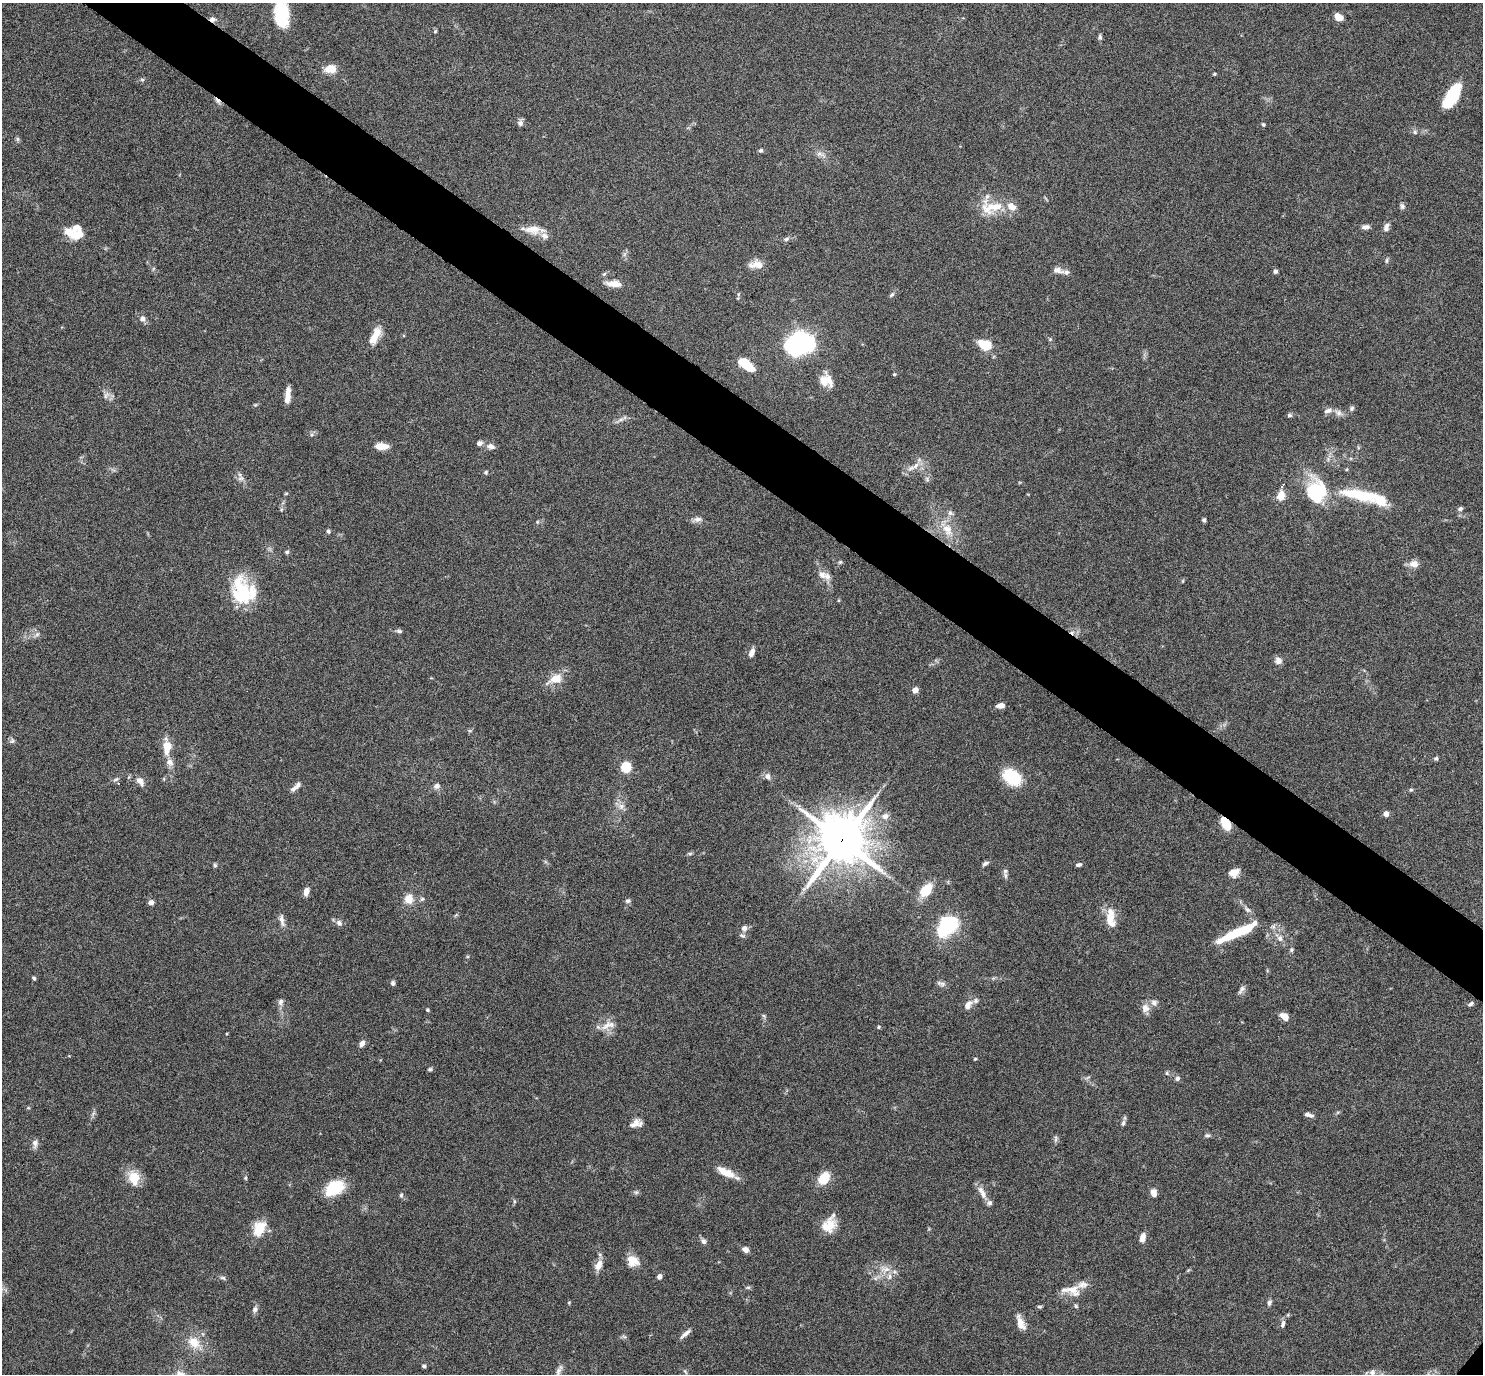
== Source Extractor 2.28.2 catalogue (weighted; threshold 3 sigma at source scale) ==
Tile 11 of 4 x 4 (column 3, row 3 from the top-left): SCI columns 2966-4446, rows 1525-2896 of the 5931 x 5935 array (HDU 1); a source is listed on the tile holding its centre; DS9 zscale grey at full resolution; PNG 1485 x 1376 px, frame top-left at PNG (2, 3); no overlay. Shown black and unused: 5% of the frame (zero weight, under 4 of 8 exposures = <1% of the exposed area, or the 3 px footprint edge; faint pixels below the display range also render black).
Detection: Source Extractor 2.28.2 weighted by HDU 2 'WHT'; one run over the whole footprint, this tile lists its part. Background 0.0857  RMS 0.004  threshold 0.0165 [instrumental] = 3 sigma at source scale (4.09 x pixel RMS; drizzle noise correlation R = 1.36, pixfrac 0.8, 0.05/0.05 arcsec/px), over >= 5 px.
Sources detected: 197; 2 inside a brighter object's white glare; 2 cosmic-ray / hot-pixel residue — not listed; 20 inside a brighter listed object's ellipse — not listed separately; the other 173 listed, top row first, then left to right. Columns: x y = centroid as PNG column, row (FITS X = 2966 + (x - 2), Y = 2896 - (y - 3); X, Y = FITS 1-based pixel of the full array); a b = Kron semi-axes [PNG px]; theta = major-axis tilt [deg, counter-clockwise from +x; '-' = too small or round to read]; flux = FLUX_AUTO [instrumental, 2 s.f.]
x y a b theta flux
282 14 31 16 -87 17
1339 17 8 6 -30 3.7
212 19 7 5 -14 1.4
435 31 5 4 - 0.44
1100 37 7 5 -87 0.78
330 69 14 9 7 4.7
1214 74 4 4 - 0.37
142 79 6 4 -1 0.57
1452 94 22 12 60 16
520 123 7 7 - 1.4
1263 124 6 4 -73 0.54
1415 132 5 5 - 0.73
761 150 5 5 - 0.74
820 154 13 4 -16 1.4
1402 206 8 6 -73 0.96
995 207 39 17 -5 10
1365 227 9 6 8 1.5
1386 228 11 6 77 1.7
534 229 28 10 -3 5.1
69 232 15 9 -33 3.7
786 239 8 5 11 0.95
1387 261 8 4 89 0.62
757 265 20 8 0 3.6
1057 270 12 7 -11 1.8
1275 271 5 5 - 0.81
604 274 7 4 44 0.59
614 284 17 7 -3 3.9
892 295 8 5 44 0.78
142 318 7 7 - 1.5
376 333 16 11 66 4.6
1050 339 5 4 - 0.41
799 343 15 12 26 110
985 345 10 7 -22 12
746 365 19 8 -37 9.5
894 374 5 4 - 0.42
823 380 17 10 -68 3.6
106 395 12 6 60 1.5
287 396 17 5 83 3.9
255 405 6 4 18 0.44
1352 408 7 6 - 0.75
1328 411 13 7 13 1.7
1338 413 10 8 -33 1.7
1289 415 7 5 1 0.66
621 419 9 4 19 1
479 443 6 5 - 1.5
381 446 12 6 -2 4.8
491 446 12 8 -11 1.7
916 465 13 6 49 2.4
486 472 6 4 88 0.51
241 478 9 6 7 1.2
927 479 7 4 -47 0.74
1316 492 26 23 -86 22
286 494 5 3 - 0.39
1281 495 12 9 75 3.8
1360 495 49 12 -11 19
1460 509 7 5 32 0.86
950 513 8 6 -89 1.1
697 519 11 7 16 1.6
1204 520 4 4 - 0.76
537 522 6 4 72 0.43
947 529 18 13 -62 6.3
328 531 5 4 - 0.71
287 552 5 4 - 0.64
840 562 6 4 44 0.57
1414 564 13 9 -2 2.4
822 575 14 10 -31 3.1
242 595 31 22 86 21
399 631 8 5 -9 0.84
37 634 6 6 - 0.98
752 652 11 6 67 1.9
1278 661 9 8 - 2
555 679 15 9 24 6.1
915 690 5 4 - 3.8
1001 706 8 5 10 2.4
12 741 8 5 64 0.8
167 747 19 9 -90 5.8
1436 758 5 5 - 0.66
626 767 5 5 - 23
768 776 8 7 - 1.6
1012 777 18 13 -38 16
140 781 11 7 -53 2.4
118 783 4 4 - 0.45
437 786 7 6 - 1.5
294 788 10 6 43 1.5
1411 790 5 5 - 0.51
621 806 8 8 - 1.9
1386 814 6 6 - 1.7
885 816 8 8 - 2.1
1226 823 13 7 -59 8.4
842 840 17 15 56 1600
690 853 6 4 1 0.55
985 863 9 5 29 0.9
215 865 6 5 - 0.55
1078 865 7 4 11 0.87
1234 872 10 8 26 3.2
1005 875 9 6 -80 1.1
926 890 13 9 47 9.9
306 891 7 5 73 3
409 899 11 10 - 4.3
422 899 6 5 - 0.66
628 901 7 6 - 0.86
151 902 6 5 - 1.6
1247 910 10 6 -44 1.2
1110 918 21 9 -85 7.2
282 920 18 6 -78 2.1
339 923 7 7 - 1.4
948 925 12 9 44 54
744 928 7 6 - 1.5
742 935 9 5 -18 0.86
1234 935 33 11 29 10
1280 938 8 7 - 1.7
1292 950 8 4 89 0.66
34 978 4 4 - 0.59
393 983 6 5 - 0.87
941 984 14 5 -17 1.3
1241 990 13 6 56 1.3
281 1002 10 7 70 1.3
1471 1004 7 5 25 0.87
968 1005 15 8 52 3
1145 1008 12 10 -79 2.6
427 1010 5 3 - 0.5
764 1016 6 4 -19 0.51
1284 1016 11 7 -41 2.6
608 1025 22 9 24 3.8
879 1027 5 4 - 0.49
362 1043 8 6 56 1.7
975 1059 4 3 - 0.4
430 1069 5 5 - 0.57
1167 1073 6 4 -90 0.5
1177 1078 7 6 - 0.98
28 1108 5 3 - 0.37
1309 1115 12 5 -14 1.4
636 1123 13 8 16 2.8
1123 1123 7 5 77 0.96
1207 1135 7 5 -4 0.75
1056 1139 10 4 90 0.76
35 1143 11 7 88 1.6
726 1172 24 9 -26 5.4
134 1178 20 14 -75 6.5
245 1178 6 4 -90 0.48
824 1178 11 8 52 11
334 1188 18 12 33 17
636 1192 6 5 - 0.72
1154 1192 9 7 -81 2.3
982 1193 21 7 -63 3
401 1195 5 5 - 0.62
828 1226 18 15 42 6.9
259 1229 21 14 62 7.7
1142 1238 11 6 78 2.5
703 1241 9 6 -65 1.2
745 1249 8 6 -31 1.6
633 1261 14 12 -27 4.8
598 1265 15 8 62 3
885 1269 16 7 -2 3
1188 1270 6 3 20 0.42
659 1276 5 4 - 2
890 1276 9 4 90 1.1
223 1278 8 5 -13 0.78
748 1287 6 4 -1 0.53
1073 1289 22 13 -41 5.1
569 1302 5 3 - 0.31
1269 1302 8 5 73 1
1076 1306 6 5 - 0.55
1039 1307 7 3 0 0.5
255 1309 9 7 65 1.2
1020 1323 19 8 -70 3.4
1283 1324 9 5 75 1.2
685 1334 15 5 41 1.7
194 1342 15 12 -49 6.2
424 1366 5 4 - 0.79
559 1370 16 5 65 1.5
685 1371 8 4 -54 0.59
1372 1373 15 8 76 2.5
Overlapping masked pixels (flux is a lower limit): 3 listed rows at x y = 212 19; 1226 823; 842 840
Isophote crosses this tile's border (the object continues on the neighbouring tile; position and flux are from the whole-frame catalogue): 2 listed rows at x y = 282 14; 1372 1373